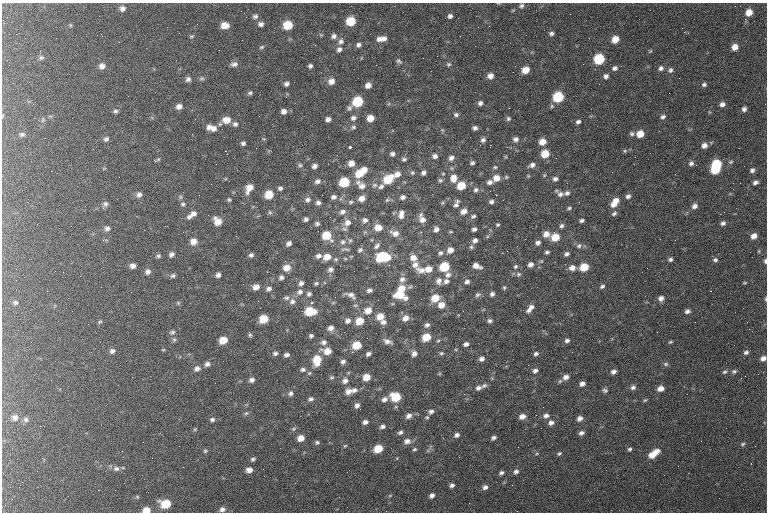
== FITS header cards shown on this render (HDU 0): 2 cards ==
NAXIS1  =                  765 / length of data axis 1
NAXIS2  =                  510 / length of data axis 2

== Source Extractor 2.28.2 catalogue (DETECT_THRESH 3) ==
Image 765 x 510 px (HDU 0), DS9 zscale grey, 1 PNG px = 1 image px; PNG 769 x 514 px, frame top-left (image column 1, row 510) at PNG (2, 3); no overlay
Background 208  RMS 9.3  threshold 27.8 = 3 sigma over >= 5 px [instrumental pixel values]
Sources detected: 395; all 395 listed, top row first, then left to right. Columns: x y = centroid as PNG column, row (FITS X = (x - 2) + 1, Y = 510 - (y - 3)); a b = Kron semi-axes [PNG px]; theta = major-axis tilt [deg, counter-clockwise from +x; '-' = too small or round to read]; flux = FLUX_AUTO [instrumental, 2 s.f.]
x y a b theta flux
521 6 6 5 - 1400
122 8 7 7 - 2400
342 11 2 2 - 310
749 12 6 5 - 6400
255 16 6 5 - 1700
450 16 5 5 - 1800
351 21 7 6 - 16000
22 24 2 2 - 400
261 24 7 6 - 2200
70 25 5 3 - 650
225 25 7 5 3 6000
288 25 7 7 - 16000
684 32 2 2 - 1600
551 33 5 4 - 1500
321 35 6 3 -19 710
191 36 5 4 - 770
334 36 7 6 - 2300
460 36 2 2 - 320
342 38 3 2 - 1500
379 39 8 7 - 3000
384 39 7 6 - 2200
615 39 7 6 - 7300
341 41 8 7 - 2300
358 45 6 5 - 1800
262 47 7 4 26 980
735 47 5 5 - 4900
146 48 2 2 - 1300
339 49 7 6 - 2200
40 51 2 2 - 1300
650 51 6 4 44 770
41 57 6 5 - 1300
423 58 2 2 - 590
599 59 7 6 - 32000
399 61 7 5 -31 1200
234 64 8 5 8 2300
449 64 6 5 - 960
473 65 2 2 - 390
102 66 7 7 - 3100
310 66 4 4 - 1400
615 68 6 5 - 2000
661 68 7 6 - 2000
525 70 8 6 -13 8500
670 70 7 6 - 1800
490 76 6 5 - 3900
606 76 5 5 - 2000
202 78 7 5 -3 1200
189 79 8 5 -33 2100
331 81 7 6 - 3900
286 84 5 4 - 1800
704 84 6 6 - 1500
368 85 6 5 - 3600
250 93 6 5 - 1100
558 97 7 6 - 32000
357 102 9 6 37 28000
480 103 5 4 - 1800
722 104 6 5 - 2600
179 106 6 6 - 3100
552 106 6 5 - 1000
744 109 6 5 - 2000
192 110 3 2 - 460
115 111 6 6 - 1400
284 111 5 5 - 2700
456 115 6 5 - 1500
663 117 6 6 - 1900
353 118 7 6 - 2000
370 118 6 5 - 6600
328 119 5 4 - 2300
508 119 6 5 - 1200
43 120 6 4 88 990
226 120 9 7 2 6000
578 122 6 5 - 1700
235 124 6 6 - 1700
209 127 6 6 - 2800
353 127 6 5 - 1100
214 128 9 7 42 3300
475 128 5 4 - 1700
442 130 6 4 -45 760
22 134 7 5 8 1500
192 134 3 2 - 830
632 134 6 6 - 1400
640 134 6 6 - 8300
106 139 7 6 - 1700
516 139 6 5 - 2200
483 140 6 5 - 1800
542 142 6 6 - 6300
243 143 4 4 - 1400
490 145 3 2 - 17000
704 145 7 6 - 3600
350 147 3 3 - 1300
256 148 2 2 - 380
625 151 6 5 - 880
227 154 2 2 - 390
392 154 5 5 - 1800
545 154 6 6 - 12000
435 156 6 6 - 2300
451 158 8 7 - 2500
158 159 5 4 - 810
404 159 6 5 - 1300
731 162 6 4 22 940
351 163 6 5 - 4400
472 163 5 4 - 1500
691 163 7 5 40 1800
716 164 7 6 - 27000
300 165 5 5 - 1100
532 165 8 5 22 2400
696 165 3 2 - 590
314 166 5 4 - 2100
495 167 5 5 - 890
364 170 6 5 - 5000
715 170 7 5 21 20000
752 170 6 5 - 1900
412 173 6 6 - 1200
423 173 6 5 - 2100
359 174 8 7 - 13000
397 174 8 7 - 3800
443 174 4 3 - 670
544 175 5 5 - 730
528 176 5 4 - 660
453 178 10 8 86 5700
496 178 9 7 24 5500
388 179 10 7 37 17000
555 179 6 5 - 2000
440 180 7 6 - 1300
318 181 7 5 24 2000
344 182 7 6 - 24000
358 182 8 6 0 2100
490 182 6 5 - 2300
755 182 6 5 - 2200
374 185 7 5 -1 1600
362 186 10 8 -25 3600
381 186 9 5 47 2000
461 186 7 6 - 13000
249 188 8 5 59 6500
280 188 5 4 - 1500
476 190 7 6 - 1800
567 193 7 6 - 1900
139 194 7 6 - 2500
560 194 8 6 -10 2600
269 195 6 6 - 13000
496 195 3 2 - 620
628 196 6 5 - 2000
683 196 2 2 - 630
38 197 2 2 - 430
180 197 6 5 - 1100
334 197 6 5 - 1900
403 197 6 5 - 2100
362 198 6 6 - 4000
229 200 5 4 - 890
308 200 7 6 - 1900
387 200 7 5 13 1100
27 202 2 2 - 290
350 202 7 5 16 1100
491 202 5 5 - 1700
615 202 11 6 56 8600
318 203 5 5 - 1900
105 204 8 7 - 2100
183 204 7 5 2 1400
456 204 11 6 68 2300
694 206 7 6 - 2600
569 208 6 4 12 980
464 211 7 6 - 4000
270 212 5 4 - 860
343 212 7 6 - 2300
193 213 7 6 - 2700
402 213 7 7 - 2300
614 213 8 6 35 1700
401 216 9 7 -17 2900
473 216 7 5 20 1300
189 217 6 5 - 1800
306 219 4 4 - 1700
422 219 10 6 -67 3900
581 220 5 4 - 1400
218 221 8 6 -49 6600
365 221 8 5 73 2800
337 223 2 2 - 840
347 223 10 9 - 4500
723 223 6 4 20 1800
317 224 5 4 - 1300
497 225 5 4 - 880
562 226 7 5 56 1600
378 227 7 6 - 7300
107 228 7 6 - 2100
436 229 6 5 - 2400
474 229 4 4 - 1900
451 232 6 3 8 610
395 233 11 7 -17 4200
546 234 7 7 - 4500
236 236 2 2 - 2800
327 236 8 7 - 16000
754 236 6 5 - 4700
555 237 7 7 - 13000
660 239 3 2 - 670
350 240 7 5 62 1100
475 240 5 5 - 2400
193 241 7 6 - 4900
343 242 7 7 - 2200
289 243 5 4 - 2100
538 243 7 6 - 2300
621 244 2 2 - 380
377 246 9 5 50 1800
579 246 8 6 29 2000
471 247 6 6 - 1200
345 249 11 4 0 1400
360 250 6 5 - 1400
450 250 7 5 38 4300
759 251 5 3 - 630
547 252 5 4 - 1200
440 253 6 5 - 1500
171 254 6 5 - 2100
447 254 2 2 - 600
567 254 6 5 - 1800
251 255 5 4 - 1600
158 256 6 5 - 1300
318 256 7 6 - 2300
327 257 8 6 22 6400
358 257 2 2 - 830
383 257 11 7 6 29000
413 258 8 7 - 4100
345 259 6 4 -1 780
670 259 5 4 - 1400
715 260 6 5 - 1300
765 261 5 3 - 1300
530 264 6 5 - 2700
415 265 12 8 -58 4400
516 265 4 3 - 2600
133 266 6 5 - 2700
476 266 8 4 -21 4600
444 267 7 6 - 22000
584 267 7 6 - 14000
287 268 8 6 14 5500
572 268 8 7 - 4100
647 268 2 2 - 1500
331 269 6 5 - 2100
429 269 8 6 16 5800
422 270 11 7 4 4000
148 271 7 6 - 2500
288 273 2 2 - 2400
518 274 7 6 - 1400
218 275 5 4 - 2000
448 275 8 7 - 2600
173 276 7 5 17 1400
281 277 6 5 - 1800
402 279 8 7 - 2900
439 281 9 7 80 3100
446 281 6 5 - 2200
467 282 6 5 - 2000
301 283 6 5 - 2000
316 283 5 4 - 940
745 283 5 3 - 610
602 286 6 5 - 1300
256 287 6 5 - 4200
401 288 8 6 15 8300
504 288 6 4 63 910
269 289 6 5 - 1900
369 290 6 4 11 1800
711 291 2 2 - 380
300 292 9 7 23 2600
309 294 6 5 - 1500
492 294 6 5 - 1700
351 295 13 6 -27 3100
400 295 11 7 -16 16000
478 295 8 6 30 1600
286 298 10 5 -3 1600
435 298 8 6 29 11000
661 298 6 5 - 2700
766 299 6 3 90 830
292 301 8 7 - 2700
311 302 5 4 - 940
15 303 7 6 - 1600
178 303 5 5 - 880
441 305 7 6 - 5700
531 307 8 6 56 2800
528 310 6 5 - 1800
310 311 8 6 2 18000
368 311 9 7 29 5800
687 311 5 4 - 2100
380 316 7 6 - 6900
405 318 8 6 28 4500
264 319 7 6 - 13000
348 321 7 6 - 2300
360 321 7 6 - 11000
490 321 6 5 - 1600
100 322 6 4 30 860
383 322 7 6 - 2700
427 325 7 5 32 2000
331 328 7 6 - 3200
172 332 8 6 19 1600
250 335 5 4 - 990
311 336 5 4 - 1400
426 337 7 6 - 13000
174 340 6 5 - 1200
223 340 7 5 21 10000
387 341 10 6 -18 2800
567 341 6 5 - 1900
324 342 8 6 10 2200
670 342 5 3 - 800
466 344 5 4 - 2100
357 345 6 6 - 14000
163 350 5 3 - 580
112 351 7 6 - 2000
327 351 8 6 -4 7700
352 352 3 2 - 1100
746 352 6 5 - 1800
275 353 6 5 - 1700
441 353 6 4 -11 1000
368 354 5 4 - 1800
414 354 6 6 - 2900
536 354 6 5 - 1500
286 355 5 4 - 2000
565 358 2 2 - 410
763 358 7 5 28 3300
209 359 2 2 - 350
482 359 6 5 - 2500
317 360 9 7 80 14000
343 362 6 5 - 1800
207 364 7 5 30 2300
666 364 7 5 -15 1200
197 368 8 7 - 2700
303 369 7 5 4 1700
535 371 6 5 - 2100
734 371 7 6 - 1400
613 372 6 5 - 2300
725 372 7 5 35 1200
309 373 5 4 - 860
332 377 6 4 1 1000
367 377 6 5 - 7800
566 377 7 6 - 3400
252 380 6 5 - 2200
345 381 8 7 - 2900
560 381 6 5 - 970
582 384 5 4 - 2700
484 385 8 5 20 1600
633 387 7 6 - 2000
478 388 8 6 18 2200
661 388 6 5 - 4600
354 390 7 6 - 2300
605 390 7 5 -21 1400
348 391 8 6 20 3800
291 393 7 6 - 1900
687 394 2 2 - 930
396 397 7 6 - 20000
311 399 7 5 20 1700
384 399 7 6 - 2400
645 400 6 4 16 790
357 405 6 5 - 2400
360 409 2 2 - 2300
431 411 6 5 - 1900
246 413 6 5 - 1000
409 416 7 6 - 2600
522 416 7 5 14 4100
546 416 8 6 7 2500
15 417 8 8 - 3000
427 417 5 4 - 770
580 418 6 5 - 3000
26 419 7 6 - 1700
212 419 6 5 - 1500
365 422 6 4 24 2200
551 422 7 6 - 2800
382 426 6 5 - 1800
195 429 5 4 - 690
294 429 7 5 20 1000
400 432 6 4 29 1500
581 433 6 5 - 2100
457 435 6 5 - 2000
301 438 6 5 - 5700
494 438 5 4 - 1700
407 441 8 6 7 3300
317 442 5 5 - 1100
743 444 6 4 27 1000
345 446 5 4 - 680
378 449 7 5 27 14000
414 449 5 4 - 860
630 449 5 5 - 1100
205 451 5 5 - 870
657 451 6 5 - 3600
559 453 6 4 36 1000
536 454 5 3 - 680
652 455 7 6 - 8800
459 457 2 2 - 1800
253 459 5 4 - 1200
751 463 2 2 - 350
116 469 9 7 -14 2500
249 470 7 5 7 3500
516 471 6 5 - 1900
501 473 5 4 - 1600
125 480 2 2 - 340
452 485 5 4 - 1800
485 487 6 5 - 2000
390 495 6 4 2 740
432 495 5 4 - 2200
137 497 6 5 - 800
166 504 8 6 0 18000
222 509 7 6 - 2200
146 510 7 5 5 7000
611 510 2 2 - 300
At the frame edge (FLAGS 8, measured only in part): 4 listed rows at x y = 765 261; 766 299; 763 358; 146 510